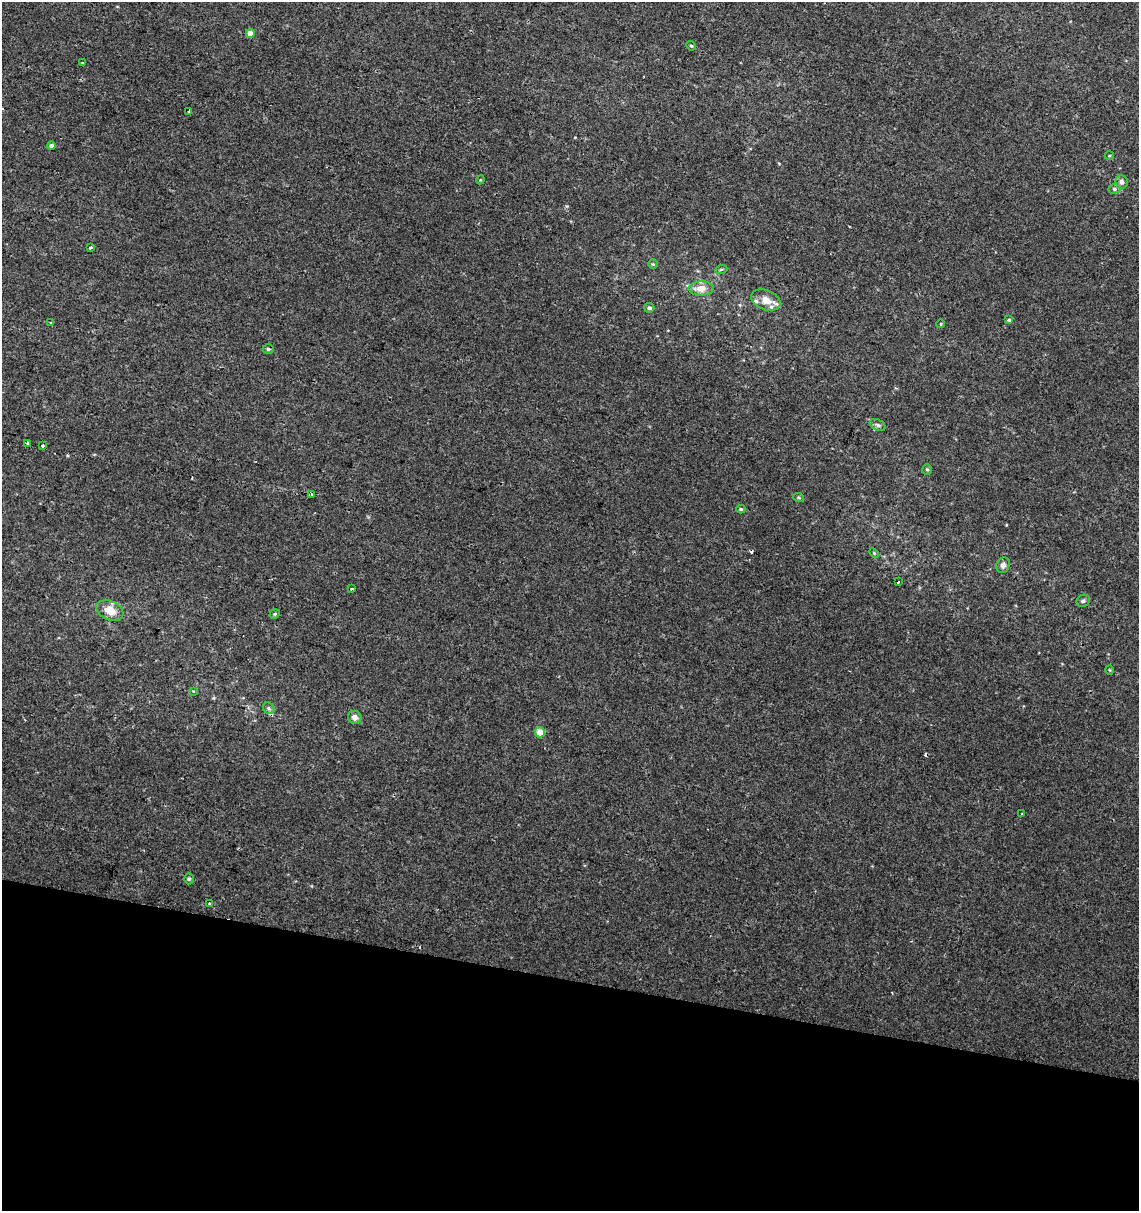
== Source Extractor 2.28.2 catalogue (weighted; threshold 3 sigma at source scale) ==
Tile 15 of 4 x 4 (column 3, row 4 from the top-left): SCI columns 2499-3635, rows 10-1218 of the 5057 x 4845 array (HDU 1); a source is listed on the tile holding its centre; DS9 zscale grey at full resolution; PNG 1141 x 1213 px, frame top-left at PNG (2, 2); each listed source drawn as its Kron ellipse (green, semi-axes under 4 px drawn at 4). Shown black and unused: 19% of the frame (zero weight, under 2 of 3 exposures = <1% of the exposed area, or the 3 px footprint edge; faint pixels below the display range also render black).
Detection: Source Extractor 2.28.2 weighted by HDU 2 'WHT'; one run over the whole footprint, this tile lists its part. Background 0.0117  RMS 0.0051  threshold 0.0231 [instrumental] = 3 sigma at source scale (4.5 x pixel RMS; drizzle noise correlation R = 1.50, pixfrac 1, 0.0396/0.0396 arcsec/px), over >= 5 px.
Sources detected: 46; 2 cosmic-ray / hot-pixel residue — neither listed nor drawn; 3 inside a brighter listed object's ellipse — not listed separately; the other 41 listed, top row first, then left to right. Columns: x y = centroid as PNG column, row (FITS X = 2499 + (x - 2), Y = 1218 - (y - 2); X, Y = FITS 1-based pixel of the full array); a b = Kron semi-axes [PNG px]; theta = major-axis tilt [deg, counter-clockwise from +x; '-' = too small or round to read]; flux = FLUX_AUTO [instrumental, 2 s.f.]
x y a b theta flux
250 33 4 4 - 5.3
691 46 5 4 - 0.65
83 63 3 2 - 0.55
189 111 3 3 - 3.6
51 145 4 4 - 1.4
1109 156 4 3 - 0.42
480 180 4 3 - 0.4
1122 182 7 6 - 2.1
1114 189 6 4 -1 0.91
90 247 4 3 - 0.94
653 264 5 4 - 0.7
721 270 6 3 21 0.66
701 288 12 7 2 6.5
766 300 15 10 -22 6.2
649 308 5 5 - 1.3
1009 320 4 3 - 0.92
51 322 4 2 - 0.52
941 324 4 3 - 0.4
268 349 5 4 - 0.81
878 425 8 5 -28 1.4
28 443 4 3 - 2.6
43 445 3 3 - 3.2
927 469 5 4 - 0.73
312 494 3 3 - 72
799 498 5 3 - 0.6
741 509 4 4 - 0.69
874 553 6 3 -46 0.58
1003 565 8 6 62 2.1
898 582 3 2 - 1.6
351 589 3 3 - 2
1083 601 7 5 27 1.2
110 610 14 9 -23 7.4
275 614 5 4 - 0.74
1110 670 4 3 - 0.43
193 691 4 3 - 0.38
269 708 6 5 - 1.1
355 717 7 6 - 2.8
540 732 5 5 - 10
1022 813 3 2 - 0.46
189 879 5 4 - 0.85
209 904 3 3 - 1.6
Overlapping masked pixels (flux is a lower limit): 1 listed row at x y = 312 494